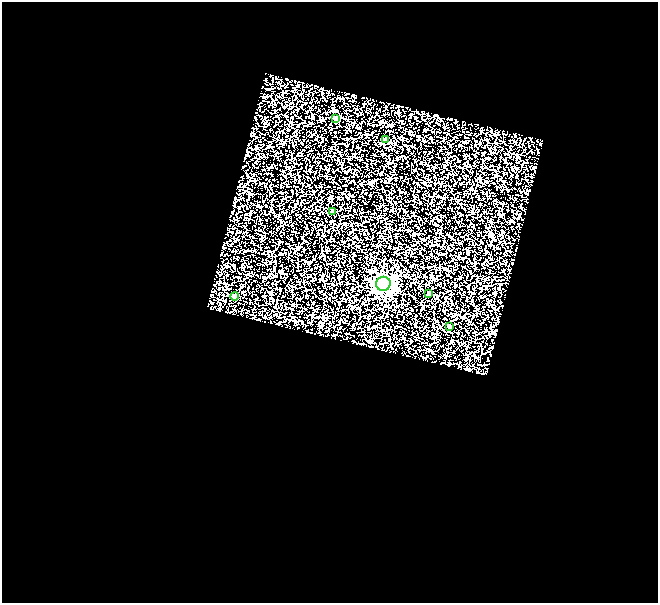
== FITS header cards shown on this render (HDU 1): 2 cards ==
NAXIS1  =                  656
NAXIS2  =                  601

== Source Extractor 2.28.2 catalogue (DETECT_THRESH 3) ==
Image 656 x 601 px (HDU 1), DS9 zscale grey, 1 PNG px = 1 image px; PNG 660 x 605 px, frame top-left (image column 1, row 601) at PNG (2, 2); each listed source drawn as its Kron ellipse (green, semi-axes under 4 px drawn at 4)
Background 0.174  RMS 0.33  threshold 0.998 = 3 sigma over >= 5 px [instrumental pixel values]
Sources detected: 7; all 7 listed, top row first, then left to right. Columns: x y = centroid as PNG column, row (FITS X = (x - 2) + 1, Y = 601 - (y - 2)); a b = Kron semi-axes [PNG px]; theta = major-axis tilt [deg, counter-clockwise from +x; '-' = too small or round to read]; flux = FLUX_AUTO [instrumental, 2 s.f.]
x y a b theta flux
335 118 4 4 - 270
385 140 4 4 - 90
333 212 4 3 - 43
383 284 7 7 - 7900
428 294 3 3 - 43
235 296 4 4 - 220
449 327 4 3 - 98